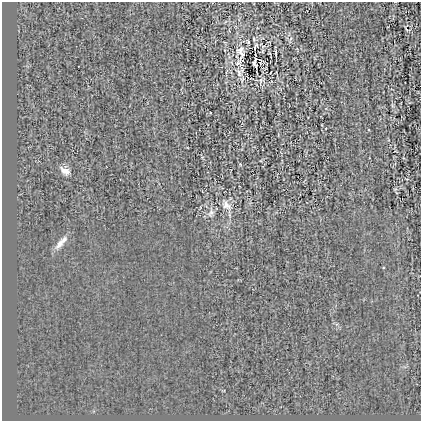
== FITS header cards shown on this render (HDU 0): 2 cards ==
NAXIS1  =                  419
NAXIS2  =                  419

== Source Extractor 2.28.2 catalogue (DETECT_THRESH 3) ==
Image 419 x 419 px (HDU 0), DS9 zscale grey, 1 PNG px = 1 image px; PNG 423 x 423 px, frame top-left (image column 1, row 419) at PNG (2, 2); no overlay
Background -4.61e-04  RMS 0.028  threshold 0.0847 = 3 sigma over >= 5 px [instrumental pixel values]
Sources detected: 14; all 14 listed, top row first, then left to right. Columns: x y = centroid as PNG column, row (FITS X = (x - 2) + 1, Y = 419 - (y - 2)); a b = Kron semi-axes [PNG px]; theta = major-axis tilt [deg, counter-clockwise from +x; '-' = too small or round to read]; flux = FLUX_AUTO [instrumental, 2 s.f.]
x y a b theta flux
406 29 7 2 -60 1.9
255 46 10 4 60 2.9
241 49 10 7 54 8.6
276 53 5 2 - 2.4
242 54 23 8 -40 7.2
255 59 4 2 - 1.8
238 63 17 11 54 16
255 64 6 3 -59 3.1
239 73 13 7 -68 10
65 171 13 8 -30 12
226 205 16 9 -51 14
211 213 13 6 47 7.9
64 240 9 7 61 7.7
59 244 16 7 54 13